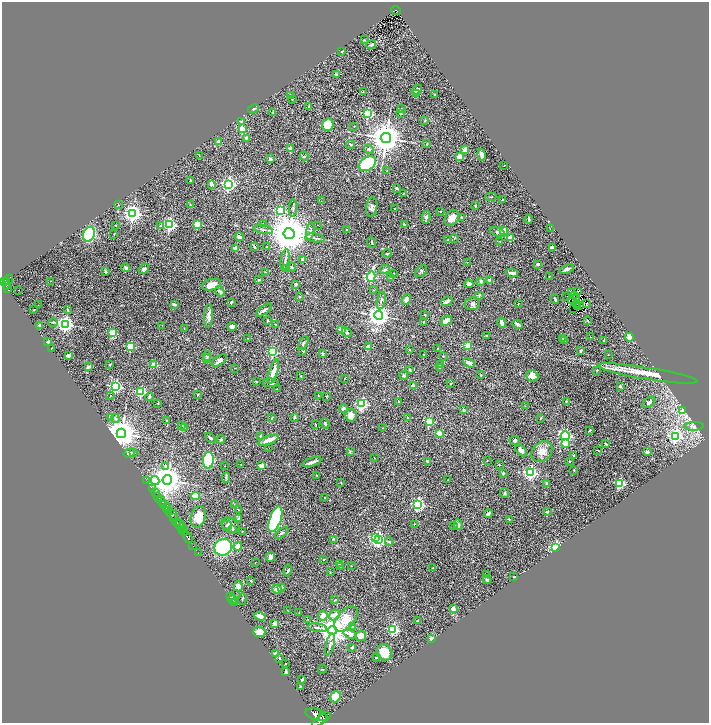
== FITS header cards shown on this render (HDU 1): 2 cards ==
NAXIS1  =                 1414
NAXIS2  =                 1441

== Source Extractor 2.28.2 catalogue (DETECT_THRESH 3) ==
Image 1414 x 1441 px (HDU 1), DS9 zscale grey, zoomed out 1/2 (1 PNG px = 2 x 2 image px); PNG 711 x 725 px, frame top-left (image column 2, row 1441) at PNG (2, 2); each listed source drawn as its Kron ellipse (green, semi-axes under 4 px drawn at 4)
Background 1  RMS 0.036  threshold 0.108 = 3 sigma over >= 5 px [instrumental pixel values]
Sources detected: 430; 45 cannot appear on this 1/2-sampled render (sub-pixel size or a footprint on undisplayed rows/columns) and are neither listed nor drawn; the other 385 listed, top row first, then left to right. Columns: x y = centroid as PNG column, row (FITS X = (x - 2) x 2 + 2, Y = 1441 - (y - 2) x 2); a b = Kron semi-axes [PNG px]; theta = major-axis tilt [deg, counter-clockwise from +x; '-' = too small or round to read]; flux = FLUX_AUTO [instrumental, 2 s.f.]
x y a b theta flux
396 10 5 2 - 44
365 40 3 2 - 4
371 45 5 3 - 14
342 51 3 3 - 6.1
336 75 2 2 - 29
417 90 5 3 - 19
363 92 3 2 - 2.9
417 94 2 2 - 89
290 95 3 3 - 7.2
435 95 2 2 - 32
292 99 2 2 - 5.7
309 106 2 2 - 5.4
253 109 6 3 27 8.7
401 109 2 2 - 3.2
273 112 4 2 - 13
368 113 3 3 - 650
400 113 4 2 - 3.9
425 120 4 3 - 5.5
241 122 4 4 - 7.6
328 125 6 5 - 120
354 126 2 2 - 2.3
242 129 2 2 - 210
246 138 2 2 - 72
386 138 5 5 - 16000
218 142 3 2 - 48
351 144 4 2 - 4.9
427 144 3 2 - 3.7
291 149 2 2 - 110
369 149 5 3 - 9.4
465 149 3 3 - 37
481 155 6 3 -76 36
199 156 4 2 - 3.1
304 156 5 2 - 6.6
459 156 2 2 - 150
270 159 3 3 - 14
367 164 9 6 34 540
504 165 3 1 - 2
387 171 2 2 - 3.2
190 180 2 2 - 4.7
211 184 3 2 - 56
229 184 4 3 - 1600
396 188 3 2 - 9.2
404 194 3 3 - 4.8
491 197 5 1 - 4.3
502 199 2 1 - 2.7
321 201 2 2 - 2.2
118 205 2 2 - 3.1
190 205 3 2 - 8.1
475 206 2 2 - 4.6
372 207 10 5 81 22
293 208 8 3 85 10
395 208 2 2 - 6
280 211 3 3 - 640
440 212 2 2 - 16
133 213 4 4 - 3100
426 217 6 4 79 17
461 217 4 2 - 4.8
452 218 9 6 55 64
529 219 4 2 - 13
197 224 3 3 - 250
263 224 2 2 - 5
404 224 3 2 - 13
116 225 2 2 - 3.7
170 225 3 3 - 1300
317 225 2 1 - 3.7
161 226 2 2 - 15
550 229 2 1 - 13
263 230 10 2 -9 13
347 230 2 2 - 12
310 231 9 3 78 18
504 231 2 2 - 120
498 232 8 4 -22 16
89 234 7 5 66 420
114 234 3 2 - 2.9
289 234 5 5 - 28000
239 237 4 3 - 20
315 238 9 2 -7 13
511 238 2 2 - 140
454 239 4 2 - 3.7
448 240 2 2 - 3.3
500 241 2 2 - 6.8
372 242 6 2 -76 5.7
254 246 4 3 - 5.6
266 247 3 1 - 2.4
236 248 2 2 - 120
552 248 3 3 - 22
387 254 4 2 - 6
285 260 11 2 81 13
302 260 3 2 - 12
467 262 2 2 - 4.2
538 264 4 3 - 13
292 267 4 3 - 5.3
126 268 4 3 - 14
286 268 2 1 - 1.7
144 269 6 4 48 19
385 269 5 4 - 12
567 269 7 3 22 21
421 271 7 4 47 12
105 272 3 3 - 11
265 272 2 2 - 3
394 273 2 1 - 3.5
512 273 6 3 -11 32
549 276 2 2 - 3.8
371 277 5 3 - 760
390 277 3 3 - 7.2
9 280 5 3 - 220
258 280 3 2 - 4.9
490 280 2 2 - 58
51 281 2 1 - 1.7
481 281 3 3 - 16
4 282 3 2 - 620
7 282 4 3 - 400
296 284 2 2 - 15
469 284 4 4 - 21
211 285 10 5 14 60
6 286 4 2 - 230
8 288 4 2 - 270
19 290 2 2 - 7.5
373 290 2 2 - 3.2
220 291 5 3 - 12
577 292 2 1 - 1.2
571 293 4 3 - 3.4
479 295 4 3 - 8.7
575 295 3 1 - 3
299 296 3 2 - 3.9
567 296 2 1 - 0.65
577 298 2 1 - 4.7
406 299 5 4 - 23
555 299 5 2 - 9.2
381 300 9 3 79 12
447 301 5 3 - 34
572 301 2 1 - 0.44
231 302 3 2 - 9.3
586 303 3 1 - 1.8
174 304 3 2 - 14
472 304 7 6 - 24
518 304 3 2 - 2.6
577 304 3 1 - 0.59
38 305 2 1 - 2.1
579 305 2 1 - 0.21
577 307 2 1 - 1.4
573 309 2 1 - 2.9
34 310 3 2 - 3.5
68 310 3 3 - 5.4
264 310 9 3 36 14
425 315 3 2 - 5.5
209 316 12 4 89 26
379 316 4 4 - 5500
267 320 3 2 - 4.6
446 321 6 4 38 59
588 321 3 3 - 5.2
53 322 5 2 - 6.2
423 322 2 2 - 3.6
502 323 5 3 - 31
65 324 4 4 - 2600
518 324 5 2 - 29
40 325 3 2 - 22
162 325 2 1 - 3.3
276 325 4 2 - 4.7
232 326 4 3 - 43
184 328 2 2 - 3.3
341 329 2 2 - 140
347 332 5 4 - 8
113 333 3 3 - 310
487 335 3 2 - 2.9
590 337 2 2 - 4.2
629 337 4 3 - 42
248 338 2 2 - 3
563 339 3 2 - 7.4
565 340 2 2 - 13
604 340 2 2 - 2.9
48 342 2 2 - 30
303 343 7 2 60 8.2
468 345 2 2 - 210
131 347 3 3 - 430
368 347 2 2 - 100
51 348 3 1 - 5.1
438 349 3 3 - 20
410 350 2 2 - 6.3
303 351 3 2 - 3.9
581 351 3 2 - 13
273 352 3 3 - 610
322 353 4 2 - 7.6
424 354 2 2 - 2.3
608 354 2 2 - 2
68 356 2 2 - 93
207 356 5 4 - 12
443 356 3 2 - 4.6
207 359 4 3 - 6.9
219 360 9 4 35 28
469 363 6 3 -28 24
109 364 3 2 - 4.2
154 365 2 2 - 120
441 365 3 3 - 5.1
88 367 4 3 - 23
440 367 2 2 - 15
235 368 3 2 - 2.2
410 370 3 2 - 5.2
597 370 3 2 - 5.7
273 372 13 4 71 47
648 373 50 6 -9 160
481 375 2 2 - 3.9
301 376 2 2 - 3.6
404 376 4 4 - 9.4
532 376 6 5 - 51
344 378 2 2 - 2.2
257 381 3 2 - 4
271 383 8 4 -7 17
451 383 3 2 - 3.8
116 386 3 3 - 1400
413 386 2 2 - 73
620 386 4 2 - 8.5
277 388 2 1 - 4
141 391 3 3 - 510
198 394 3 2 - 4.3
110 396 2 2 - 2.8
319 396 2 2 - 2.3
326 396 2 2 - 4.2
149 397 4 2 - 14
398 401 2 2 - 11
566 401 3 2 - 3.5
649 402 7 4 37 18
158 403 3 2 - 4.1
362 404 3 3 - 1000
525 406 3 2 - 3
344 408 4 3 - 23
464 410 2 2 - 31
683 411 3 2 - 74
351 415 6 5 - 47
110 417 2 2 - 29
294 417 3 3 - 14
407 417 3 2 - 4
272 418 3 2 - 4.1
541 418 4 2 - 3.7
115 419 4 3 - 13
167 421 2 2 - 6.3
429 421 3 3 - 480
325 423 5 3 - 8.3
315 424 3 2 - 3
182 426 2 2 - 5.4
694 426 10 4 1 20
185 428 2 2 - 30
382 428 2 2 - 2.4
590 430 3 2 - 7.7
121 433 5 4 - 16000
439 433 2 2 - 200
261 436 3 2 - 4.4
565 436 4 3 - 1100
675 436 4 3 - 1600
210 438 6 3 -41 13
221 440 4 3 - 7.8
269 440 10 3 22 72
515 441 5 4 - 9.4
566 443 3 3 - 240
606 444 4 2 - 7.3
269 448 2 1 - 8.9
598 450 2 2 - 4.8
350 451 4 3 - 6
521 451 7 4 -44 24
542 452 11 9 47 57
647 452 2 2 - 53
129 453 6 3 18 25
134 453 3 3 - 9.9
574 456 4 3 - 5.8
374 458 2 1 - 2.1
208 460 8 5 86 570
428 461 2 2 - 61
487 461 2 2 - 2.4
569 461 2 2 - 11
312 462 10 2 17 31
241 464 2 2 - 3.2
499 465 3 2 - 3.1
166 466 3 2 - 35
225 466 2 1 - 1.6
262 466 2 2 - 120
574 470 2 2 - 8.4
503 473 3 2 - 7
530 473 3 3 - 1400
317 475 4 2 - 3.5
226 478 5 2 - 8.2
167 480 5 4 - 12000
448 480 2 2 - 2.7
146 481 3 1 - 15
155 481 5 4 - 480
341 483 3 2 - 6.4
546 483 3 2 - 2.9
620 483 3 3 - 540
152 489 3 1 - 58
155 493 2 2 - 110
505 493 5 3 - 9.1
158 496 3 2 - 420
196 496 4 4 - 130
325 497 3 2 - 7.6
161 501 5 2 - 1600
164 504 3 2 - 420
418 504 3 3 - 1100
235 505 3 2 - 3.4
167 508 4 2 - 1400
168 510 4 2 - 2300
238 510 2 2 - 2.6
547 512 2 2 - 31
488 513 4 2 - 14
172 514 7 3 -38 1500
198 517 11 7 71 120
173 518 2 2 - 420
239 519 4 3 - 23
275 519 13 5 70 560
509 519 2 2 - 16
177 522 4 3 - 870
179 524 4 2 - 510
414 524 2 2 - 4.4
227 525 5 3 - 11
230 525 9 6 -29 28
454 525 2 2 - 8
458 525 5 3 - 26
182 528 5 2 - 210
233 529 2 2 - 15
183 530 2 2 - 540
242 531 2 1 - 2.3
184 533 3 2 - 1100
282 533 8 3 38 11
188 537 6 3 -59 2000
375 537 3 3 - 640
333 539 3 3 - 5.8
378 540 4 3 - 1300
389 542 4 3 - 6.8
193 545 3 1 - 31
238 546 4 4 - 75
223 547 9 8 - 590
556 548 3 3 - 1900
198 553 2 1 - 21
271 557 5 4 - 17
323 560 2 2 - 3.2
255 563 2 2 - 2.1
339 564 3 3 - 8.5
351 566 3 2 - 2
341 567 4 2 - 5.8
433 568 2 2 - 8.6
288 571 5 2 - 8.5
330 572 3 2 - 3.3
486 575 2 2 - 6.5
514 577 2 1 - 4
487 580 4 4 - 11
251 581 3 2 - 4
238 586 5 4 - 42
282 587 2 2 - 15
277 589 5 4 - 28
230 597 4 3 - 4.8
242 599 6 2 86 5.1
232 600 4 3 - 5.8
335 600 3 2 - 4.2
234 603 3 2 - 3.1
453 609 2 2 - 160
287 610 2 1 - 1.9
299 612 2 2 - 2.8
335 615 6 4 46 51
260 616 6 3 -19 42
323 616 5 4 - 43
346 619 15 8 48 140
308 620 2 1 - 2.6
418 621 3 2 - 4.5
275 624 2 2 - 150
352 627 4 3 - 13
317 628 9 3 -9 13
393 629 3 3 - 840
332 630 4 4 - 8800
259 632 6 5 - 65
350 634 7 3 -20 70
361 636 5 5 - 58
432 638 2 2 - 120
330 644 11 3 75 19
352 648 4 3 - 11
384 652 8 7 - 110
276 654 2 2 - 150
376 657 3 2 - 8.8
279 658 2 2 - 11
286 664 2 1 - 3.7
323 669 4 2 - 4.4
286 672 4 2 - 18
302 679 3 3 - 8.5
300 687 3 2 - 6.9
335 697 6 5 - 140
316 715 11 5 -18 6600
322 716 2 1 - 590
321 720 11 3 35 4600
At the frame edge (FLAGS 8, measured only in part): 1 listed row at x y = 321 720
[45 sub-pixel or undisplayed-footprint detections neither listed nor drawn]